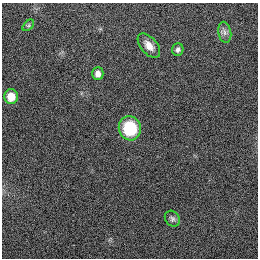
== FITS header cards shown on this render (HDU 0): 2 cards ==
NAXIS1  =                  256
NAXIS2  =                  256

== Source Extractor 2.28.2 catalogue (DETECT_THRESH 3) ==
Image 256 x 256 px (HDU 0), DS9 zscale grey, 1 PNG px = 1 image px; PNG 260 x 260 px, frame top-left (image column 1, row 256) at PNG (2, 3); each listed source drawn as its Kron ellipse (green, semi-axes under 4 px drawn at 4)
Background 1120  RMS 5.2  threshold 15.6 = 3 sigma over >= 5 px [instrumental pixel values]
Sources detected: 8; all 8 listed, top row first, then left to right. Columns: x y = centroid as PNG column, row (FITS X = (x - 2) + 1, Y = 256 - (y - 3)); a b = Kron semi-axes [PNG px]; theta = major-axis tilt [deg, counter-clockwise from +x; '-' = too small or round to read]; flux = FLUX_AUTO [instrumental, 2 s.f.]
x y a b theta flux
28 25 7 4 46 530
225 32 10 6 -80 1400
149 46 14 8 -49 3400
178 49 6 5 - 1100
98 74 6 6 - 2400
11 97 7 7 - 5900
130 128 12 11 - 16000
172 219 8 7 - 960